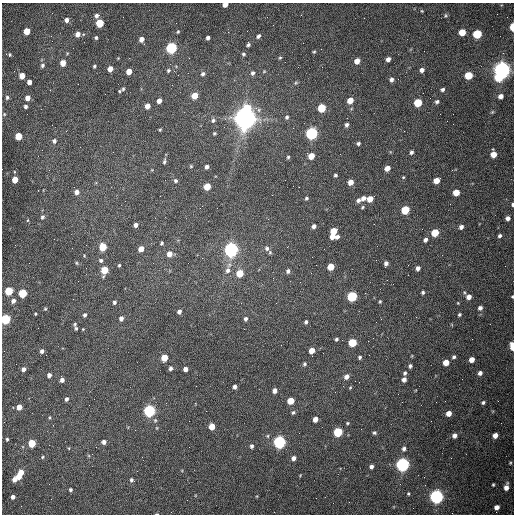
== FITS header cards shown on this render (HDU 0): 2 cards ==
NAXIS1  =                  512 /fastest changing axis
NAXIS2  =                  512 /next to fastest changing axis

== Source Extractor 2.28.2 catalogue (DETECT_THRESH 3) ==
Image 512 x 512 px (HDU 0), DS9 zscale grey, 1 PNG px = 1 image px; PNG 516 x 516 px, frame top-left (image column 1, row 512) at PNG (2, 3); no overlay
Background 1530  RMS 23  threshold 70.3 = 3 sigma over >= 5 px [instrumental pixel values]
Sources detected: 215; all 215 listed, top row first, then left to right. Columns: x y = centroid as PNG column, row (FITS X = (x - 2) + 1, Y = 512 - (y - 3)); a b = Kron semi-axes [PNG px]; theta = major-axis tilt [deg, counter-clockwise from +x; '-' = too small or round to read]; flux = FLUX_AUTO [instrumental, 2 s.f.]
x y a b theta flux
225 5 5 4 - 1.1e+04
422 11 5 4 - 1.5e+03
446 15 6 5 - 2.3e+03
97 16 6 6 - 5.6e+03
66 20 5 5 - 7.7e+03
99 23 5 5 - 6.3e+04
512 27 5 3 - 3.6e+04
27 31 5 4 - 3.1e+04
178 32 5 4 - 1.9e+03
462 32 5 5 - 3.3e+04
77 34 5 4 - 1.1e+04
477 34 5 5 - 9.7e+04
51 36 3 2 - 1.6e+03
258 36 5 4 - 4.1e+03
96 37 4 4 - 2.8e+03
208 38 4 4 - 4.3e+03
141 39 5 4 - 1.0e+04
248 45 5 4 - 3.1e+03
171 48 5 5 - 2.6e+05
321 49 2 2 - 6.8e+02
314 52 4 4 - 1.8e+03
243 54 4 4 - 2.9e+03
10 55 4 3 - 1.7e+03
118 58 4 4 - 1.2e+03
280 58 5 4 - 1.9e+03
388 59 4 4 - 7.5e+03
357 61 5 4 - 1.5e+04
63 63 5 4 - 1.8e+04
42 65 6 5 - 3.5e+03
94 66 4 3 - 2.3e+03
110 69 5 4 - 1.5e+04
422 70 5 5 - 6.6e+03
502 70 6 6 - 1.1e+06
129 71 5 4 - 1.9e+04
168 71 5 4 - 2.5e+03
264 71 5 4 - 1.7e+03
253 73 5 5 - 4.2e+03
203 74 5 4 - 3.7e+03
468 75 5 5 - 5.6e+04
22 76 5 4 - 1.9e+04
498 77 6 5 - 4.7e+04
391 79 5 4 - 4.8e+03
29 82 4 4 - 8.7e+03
296 83 6 5 - 2.4e+03
123 89 5 4 - 2.0e+03
442 89 5 4 - 3.5e+03
119 91 3 3 - 1.5e+03
105 94 2 2 - 8.1e+02
194 95 5 4 - 2.6e+04
500 96 5 5 - 8.3e+03
7 97 6 4 87 2.9e+03
27 98 5 4 - 1.2e+04
350 100 5 4 - 2.2e+04
159 101 4 4 - 9.5e+03
437 102 5 4 - 3.5e+03
418 103 5 5 - 6.1e+04
25 106 4 4 - 3.4e+03
147 106 5 4 - 1.4e+04
247 108 6 6 - 5.6e+04
321 108 5 5 - 6.9e+04
492 112 5 4 - 1.8e+03
4 114 5 4 - 1.8e+03
287 117 6 5 - 3.3e+03
245 118 8 7 - 2.3e+06
213 120 6 5 - 3.6e+03
346 125 5 4 - 4.5e+03
293 128 2 2 - 7.8e+02
160 130 3 3 - 1.5e+03
214 133 4 3 - 1.9e+03
311 133 6 5 - 3.5e+05
18 136 5 5 - 4.3e+04
54 141 6 6 - 4.6e+03
358 143 4 4 - 3.2e+03
411 152 5 4 - 3.7e+03
493 154 5 5 - 2.1e+04
311 156 5 4 - 2.3e+04
288 157 4 4 - 2.1e+03
164 161 8 4 78 3.3e+03
191 166 5 4 - 1.7e+03
207 167 4 4 - 4.3e+03
387 168 5 4 - 1.3e+04
335 175 4 3 - 2.6e+03
403 177 4 4 - 1.6e+03
15 179 5 4 - 2.4e+04
436 180 5 4 - 1.8e+04
175 181 5 4 - 3.2e+03
351 182 5 4 - 1.3e+04
207 186 5 5 - 3.5e+04
299 187 2 2 - 1.0e+03
77 192 5 5 - 8.3e+03
456 192 5 5 - 2.7e+04
306 198 4 4 - 2.3e+03
363 198 5 5 - 6.9e+03
370 199 5 5 - 2.2e+04
358 200 7 5 29 5.4e+03
512 204 4 2 - 3.5e+03
362 207 5 4 - 2.0e+03
405 210 5 5 - 6.7e+04
42 217 6 5 - 3.5e+03
508 218 4 4 - 7.0e+03
28 220 5 3 - 1.5e+03
136 225 4 4 - 5.7e+03
314 226 4 4 - 5.9e+03
461 227 5 4 - 5.9e+03
334 231 6 5 - 2.7e+04
435 233 5 5 - 4.9e+04
332 236 9 4 -7 1.6e+04
500 236 5 4 - 3.8e+03
425 240 5 4 - 5.2e+03
162 243 4 3 - 2.5e+03
103 247 5 5 - 4.5e+04
267 248 6 5 - 4.8e+03
141 249 5 4 - 1.5e+04
231 250 6 5 - 7.2e+05
270 252 6 4 -70 2.2e+03
169 254 5 5 - 1.4e+04
101 260 5 5 - 3.3e+03
76 263 5 3 - 1.6e+03
386 263 4 4 - 5.0e+03
119 265 4 3 - 1.9e+03
331 267 5 5 - 2.9e+04
418 268 5 4 - 5.8e+03
104 270 6 5 - 4.3e+04
228 270 8 7 - 7.1e+03
288 271 5 5 - 4.8e+03
240 273 5 5 - 3.8e+04
9 291 5 5 - 7.1e+04
423 292 4 3 - 3.0e+03
23 293 5 5 - 8.1e+04
352 296 5 5 - 1.7e+05
469 297 6 5 - 9.3e+03
512 297 3 3 - 1.5e+03
13 301 6 4 62 6.8e+03
114 302 4 4 - 3.0e+03
380 302 4 3 - 1.8e+03
276 303 2 2 - 1.0e+03
458 303 4 3 - 1.2e+03
480 308 6 5 - 4.9e+03
45 309 5 4 - 1.8e+03
179 312 4 4 - 5.2e+03
35 314 3 2 - 1.5e+03
85 315 5 4 - 3.6e+03
459 315 4 3 - 2.5e+03
121 318 5 4 - 6.0e+03
5 319 5 5 - 1.4e+05
246 319 5 4 - 3.9e+03
381 319 2 2 - 9.6e+02
306 322 5 4 - 3.4e+03
75 324 6 5 - 2.2e+03
76 328 4 3 - 2.2e+03
83 329 4 3 - 1.2e+03
336 339 4 4 - 2.6e+03
352 342 5 5 - 6.7e+04
512 346 6 3 -86 3.4e+04
42 351 5 4 - 4.9e+03
312 351 5 4 - 1.6e+04
360 357 4 4 - 2.6e+03
454 357 4 4 - 3.1e+03
164 358 5 4 - 3.4e+04
472 359 5 4 - 1.1e+04
446 362 5 5 - 1.9e+04
305 364 5 5 - 2.5e+03
410 366 4 3 - 3.3e+03
170 368 5 4 - 4.2e+03
23 369 5 4 - 5.8e+03
185 369 4 4 - 6.6e+03
405 373 5 4 - 2.8e+03
480 373 5 5 - 5.2e+03
49 375 4 4 - 6.6e+03
346 377 5 5 - 7.3e+03
404 379 5 4 - 6.4e+03
62 380 5 4 - 6.9e+03
235 387 4 3 - 4.8e+03
350 387 5 4 - 1.5e+03
275 391 5 4 - 7.6e+03
66 399 4 4 - 4.3e+03
290 401 5 5 - 3.1e+04
483 402 4 4 - 2.8e+03
19 407 5 4 - 1.4e+04
149 411 5 5 - 3.5e+05
293 412 5 4 - 2.4e+03
449 413 5 4 - 1.2e+04
50 417 4 3 - 1.4e+03
315 419 5 4 - 1.0e+04
347 423 5 4 - 1.8e+03
212 426 5 4 - 2.2e+04
157 428 5 3 - 1.3e+03
338 432 5 5 - 1.0e+05
374 433 5 5 - 2.8e+03
495 435 5 4 - 1.0e+04
454 436 5 5 - 6.0e+03
7 439 4 3 - 2.0e+03
104 442 4 4 - 6.0e+03
279 442 6 5 - 4.3e+05
32 443 5 5 - 5.0e+04
251 446 4 4 - 3.5e+03
404 449 5 5 - 4.3e+03
42 457 4 4 - 1.9e+03
293 458 5 4 - 6.4e+03
510 463 4 3 - 1.6e+03
402 464 6 5 - 5.7e+05
371 467 4 4 - 4.7e+03
21 472 5 4 - 1.6e+04
19 476 5 4 - 1.4e+04
14 479 5 5 - 1.0e+04
131 480 5 4 - 3.3e+03
493 485 3 3 - 1.8e+03
506 487 7 4 76 9.4e+03
70 490 4 4 - 2.9e+03
408 494 4 3 - 1.6e+03
13 497 4 4 - 5.7e+03
436 497 6 6 - 6.4e+05
316 498 2 2 - 3.3e+03
497 507 5 4 - 8.3e+03
157 514 4 2 - 1.5e+03
At the frame edge (FLAGS 8, measured only in part): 7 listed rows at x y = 225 5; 512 27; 512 204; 512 297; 5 319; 512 346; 157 514